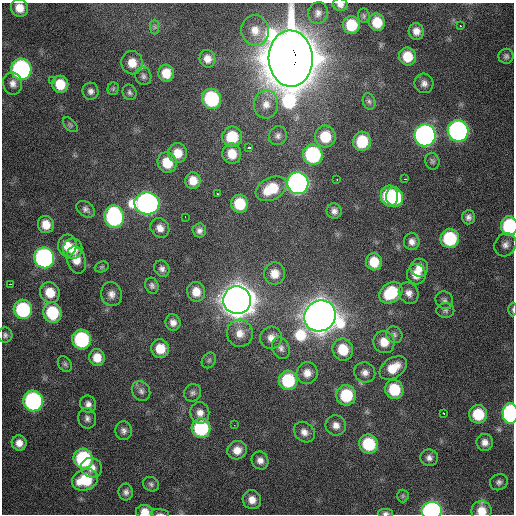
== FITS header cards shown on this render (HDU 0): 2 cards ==
NAXIS1  =                  512 / Axis length
NAXIS2  =                  512 / Axis length

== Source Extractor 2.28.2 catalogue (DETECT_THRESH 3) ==
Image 512 x 512 px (HDU 0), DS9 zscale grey, 1 PNG px = 1 image px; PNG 516 x 516 px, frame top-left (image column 1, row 512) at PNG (2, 3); each listed source drawn as its Kron ellipse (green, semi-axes under 4 px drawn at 4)
Background 1170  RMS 35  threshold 106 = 3 sigma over >= 5 px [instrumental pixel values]
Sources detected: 139; all 139 listed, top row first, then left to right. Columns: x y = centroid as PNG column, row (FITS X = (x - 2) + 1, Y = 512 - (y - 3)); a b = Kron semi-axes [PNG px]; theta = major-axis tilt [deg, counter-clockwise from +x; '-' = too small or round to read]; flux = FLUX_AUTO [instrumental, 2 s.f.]
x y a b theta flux
340 5 8 6 -11 1.1e+04
19 8 9 8 - 3.2e+04
318 13 11 10 - 1.4e+04
364 16 7 6 - 4.3e+03
377 22 9 8 - 5.3e+04
351 25 9 8 - 7.9e+04
460 26 3 2 - 4.6e+03
155 27 7 4 -89 5.0e+03
255 30 15 13 -77 3.5e+04
416 31 8 7 - 1.9e+04
407 56 9 8 - 5.2e+04
506 56 7 7 - 6.9e+03
207 59 9 8 - 1.9e+04
291 59 28 22 -88 1.6e+07
132 63 11 11 - 3.5e+04
21 69 10 10 - 5.7e+05
166 73 8 7 - 4.0e+04
143 76 9 8 - 8.3e+03
52 81 3 2 - 3.8e+03
424 83 10 9 - 1.4e+04
13 84 11 9 -77 1.6e+04
60 84 8 8 - 5.7e+04
113 89 6 5 - 4.3e+03
90 91 8 8 - 1.0e+04
130 92 8 6 -65 6.5e+03
212 99 10 9 - 2.2e+05
369 101 8 6 -73 6.4e+03
266 104 14 12 82 2.8e+04
70 125 9 5 -45 5.0e+03
458 131 11 10 - 7.9e+05
425 135 11 10 - 1.1e+06
278 136 10 9 - 1.0e+04
232 137 10 10 - 7.9e+04
325 137 11 10 - 7.2e+04
362 141 10 9 - 8.5e+04
248 148 3 3 - 4.0e+03
178 153 10 9 - 3.7e+04
232 154 10 9 - 4.1e+04
313 155 10 9 - 2.8e+05
432 161 8 7 - 6.8e+03
167 163 10 9 - 5.8e+04
337 179 3 2 - 3.0e+03
405 179 3 2 - 5.7e+03
193 181 8 7 - 2.8e+04
298 183 11 10 - 1.2e+06
271 189 17 11 29 7.6e+04
217 194 3 2 - 2.8e+03
389 196 10 8 -83 1.5e+05
395 197 10 8 -79 1.5e+05
147 203 12 11 - 1.3e+06
240 204 9 8 - 8.2e+04
86 209 10 7 -35 9.2e+03
334 211 8 7 - 1.1e+04
114 217 11 10 - 3.8e+05
185 217 2 2 - 6.4e+03
468 217 7 6 - 1.0e+04
46 224 8 8 - 3.3e+04
509 226 10 8 -90 2.2e+05
160 228 10 9 - 1.8e+04
199 230 7 7 - 1.0e+04
450 238 9 9 - 1.5e+05
412 242 8 8 - 1.4e+04
505 245 12 10 54 1.5e+04
67 246 11 9 -88 3.5e+04
73 249 10 9 - 3.5e+04
44 258 10 10 - 6.5e+05
76 260 14 9 -74 3.0e+04
374 262 8 8 - 4.6e+04
102 267 7 5 20 4.6e+03
419 268 9 9 - 2.1e+04
162 269 8 7 - 9.9e+03
275 274 11 10 - 3.1e+04
416 274 10 9 - 3.1e+04
10 284 3 2 - 4.5e+03
152 286 8 6 -71 7.6e+03
196 292 10 9 - 3.1e+04
50 293 10 9 - 4.8e+04
391 293 12 9 38 1.1e+05
409 293 11 9 -58 1.7e+04
111 294 12 10 -78 1.7e+04
237 300 14 14 - 6.4e+06
444 300 9 8 - 8.6e+03
23 309 10 9 - 2.1e+05
513 309 7 3 -90 3.4e+03
445 310 9 7 0 8.0e+03
52 313 10 9 - 1.2e+05
320 316 16 15 - 7.1e+06
173 322 8 7 - 1.5e+04
240 333 14 13 - 2.9e+04
5 335 8 7 - 7.3e+03
394 335 9 7 -54 7.7e+03
271 338 11 11 - 1.9e+04
81 339 10 9 - 2.4e+05
384 342 11 10 - 3.6e+04
281 348 11 8 -65 1.1e+04
160 349 9 9 - 4.7e+04
343 350 11 10 - 6.5e+04
97 358 8 8 - 3.2e+04
209 360 8 6 57 5.7e+03
65 364 8 6 -54 5.6e+03
393 368 15 10 34 4.9e+04
307 373 11 10 - 2.1e+04
365 373 11 10 - 1.6e+04
288 380 10 9 - 1.4e+05
394 389 10 9 - 9.1e+04
141 391 10 9 - 1.1e+04
193 393 9 8 - 8.4e+03
346 395 10 10 - 1.2e+05
33 401 10 10 - 5.0e+05
88 404 8 7 - 1.2e+04
200 413 11 9 -80 1.7e+04
443 413 3 2 - 3.1e+03
510 413 10 7 -89 5.0e+05
478 414 9 9 - 8.8e+04
87 418 10 9 - 1.1e+04
234 425 3 2 - 1.8e+03
336 425 10 10 - 1.8e+04
201 428 10 9 - 2.0e+05
124 431 9 8 - 1.0e+04
304 432 11 9 -42 1.7e+04
485 442 8 8 - 1.6e+04
19 443 7 7 - 1.9e+04
369 444 10 9 - 1.2e+05
237 450 10 9 - 2.6e+04
429 458 9 8 - 1.1e+04
83 459 10 9 - 2.4e+05
260 460 9 8 - 1.5e+04
91 468 11 9 -22 2.6e+04
85 480 13 10 21 1.0e+05
499 482 9 8 - 9.1e+03
151 484 8 7 - 6.8e+03
126 492 8 7 - 1.0e+04
403 496 6 6 - 4.3e+03
252 500 9 9 - 2.3e+04
432 511 10 8 7 6.5e+05
482 511 10 10 - 3.6e+04
145 512 8 7 - 2.6e+04
385 513 7 4 1 5.7e+03
160 514 9 3 -5 3.7e+03
At the frame edge (FLAGS 8, measured only in part): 11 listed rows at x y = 340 5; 19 8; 291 59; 509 226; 513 309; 510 413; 432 511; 482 511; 145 512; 385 513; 160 514